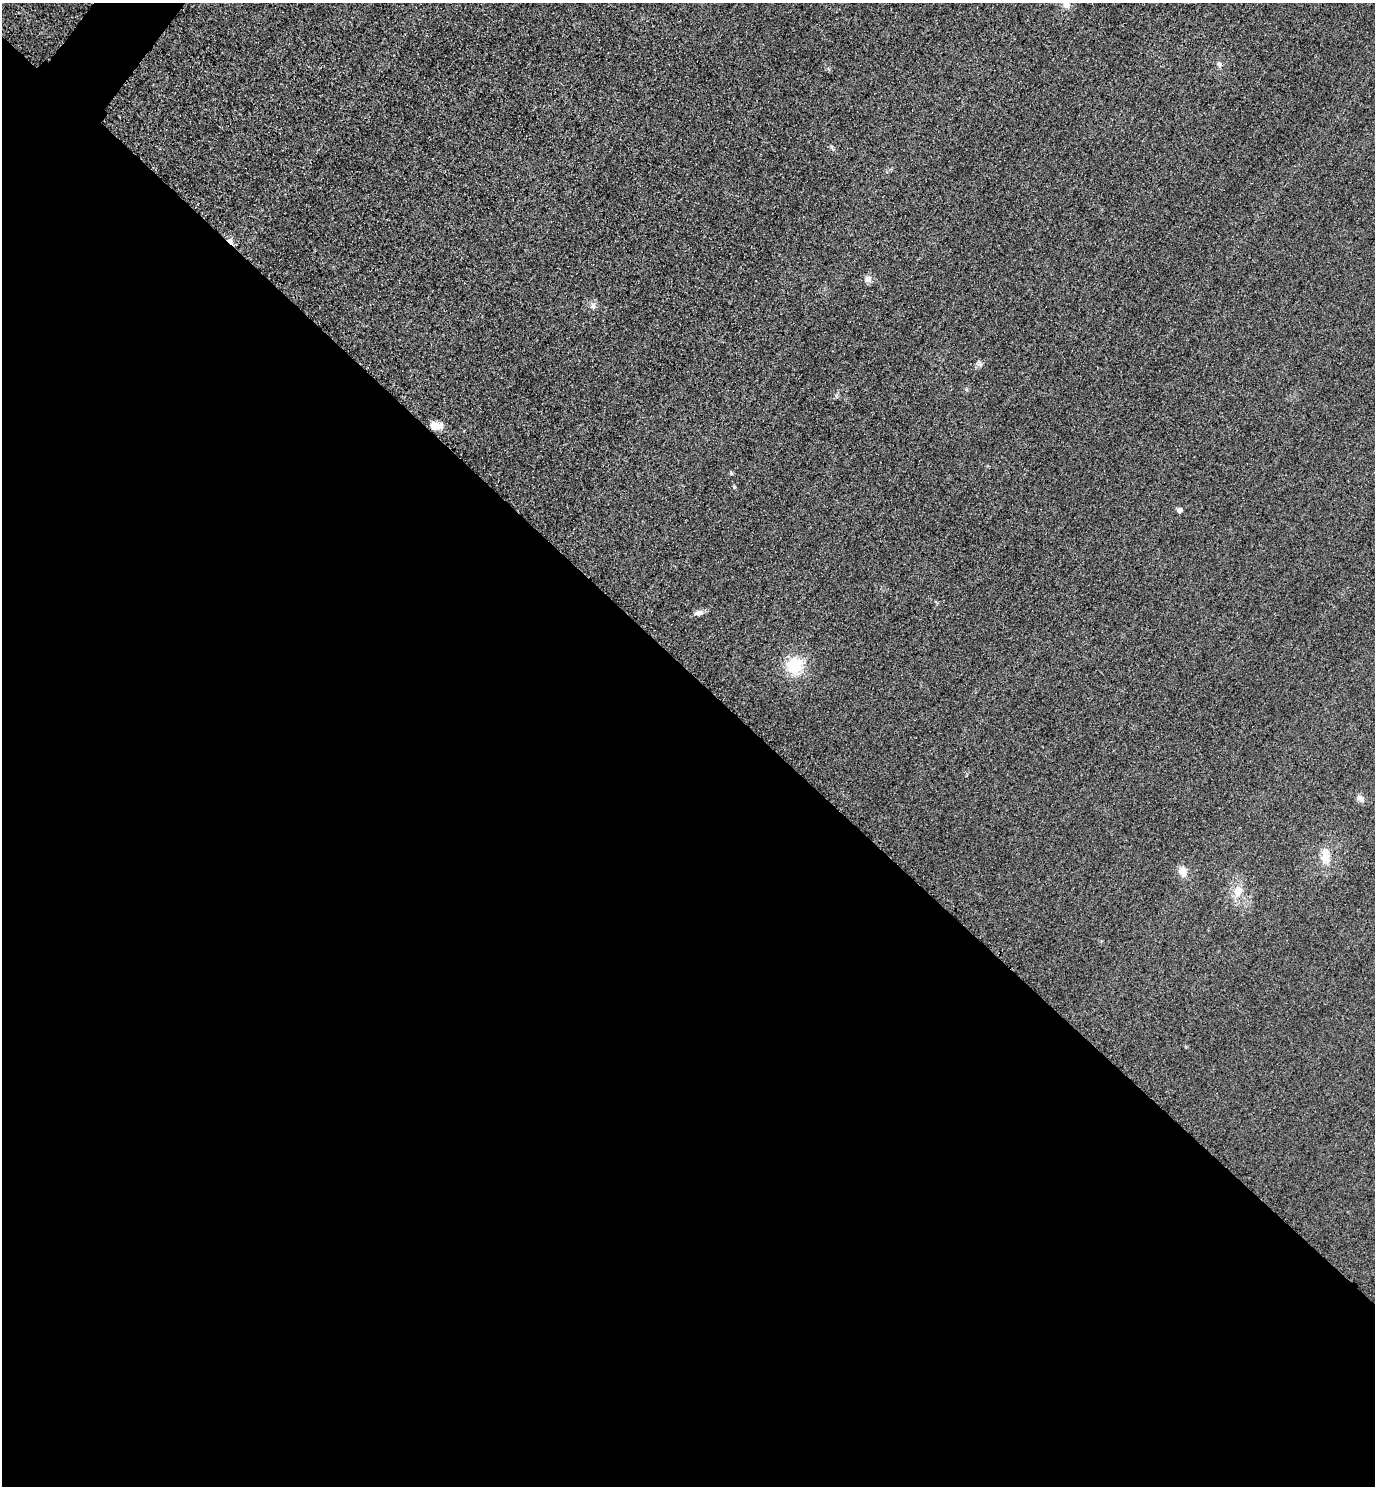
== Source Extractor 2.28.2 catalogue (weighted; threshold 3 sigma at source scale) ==
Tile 14 of 4 x 4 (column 2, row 4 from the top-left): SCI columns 1697-3069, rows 30-1513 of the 5996 x 5993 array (HDU 1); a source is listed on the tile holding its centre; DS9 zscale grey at full resolution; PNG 1377 x 1488 px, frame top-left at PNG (2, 3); no overlay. Shown black and unused: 55% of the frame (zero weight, under 3 of 4 exposures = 3% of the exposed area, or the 3 px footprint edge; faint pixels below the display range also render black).
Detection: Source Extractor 2.28.2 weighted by HDU 2 'WHT'; one run over the whole footprint, this tile lists its part. Background 0.0511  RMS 0.017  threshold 0.0753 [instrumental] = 3 sigma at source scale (4.5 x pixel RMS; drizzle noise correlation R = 1.50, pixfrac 1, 0.05/0.05 arcsec/px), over >= 5 px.
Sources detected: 15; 1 cosmic-ray / hot-pixel residue — not listed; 1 inside a brighter listed object's ellipse — not listed separately; the other 13 listed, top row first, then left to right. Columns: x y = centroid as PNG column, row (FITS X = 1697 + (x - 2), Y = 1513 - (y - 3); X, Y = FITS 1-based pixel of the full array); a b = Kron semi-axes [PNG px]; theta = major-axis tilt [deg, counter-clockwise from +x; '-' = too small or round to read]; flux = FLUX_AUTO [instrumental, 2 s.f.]
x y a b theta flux
1066 5 9 7 -37 9.4
1219 64 7 6 - 4.7
868 279 9 9 - 7.8
593 305 11 5 -73 5.5
434 426 8 8 - 18
734 487 4 4 - 2.2
1180 510 4 4 - 9.5
699 613 13 7 10 7.6
795 666 17 16 - 60
1360 798 11 8 -46 7
1325 856 20 12 -81 22
1183 872 13 10 -81 13
1238 891 16 12 73 22
Isophote crosses this tile's border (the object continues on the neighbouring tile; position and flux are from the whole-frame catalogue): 1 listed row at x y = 1066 5